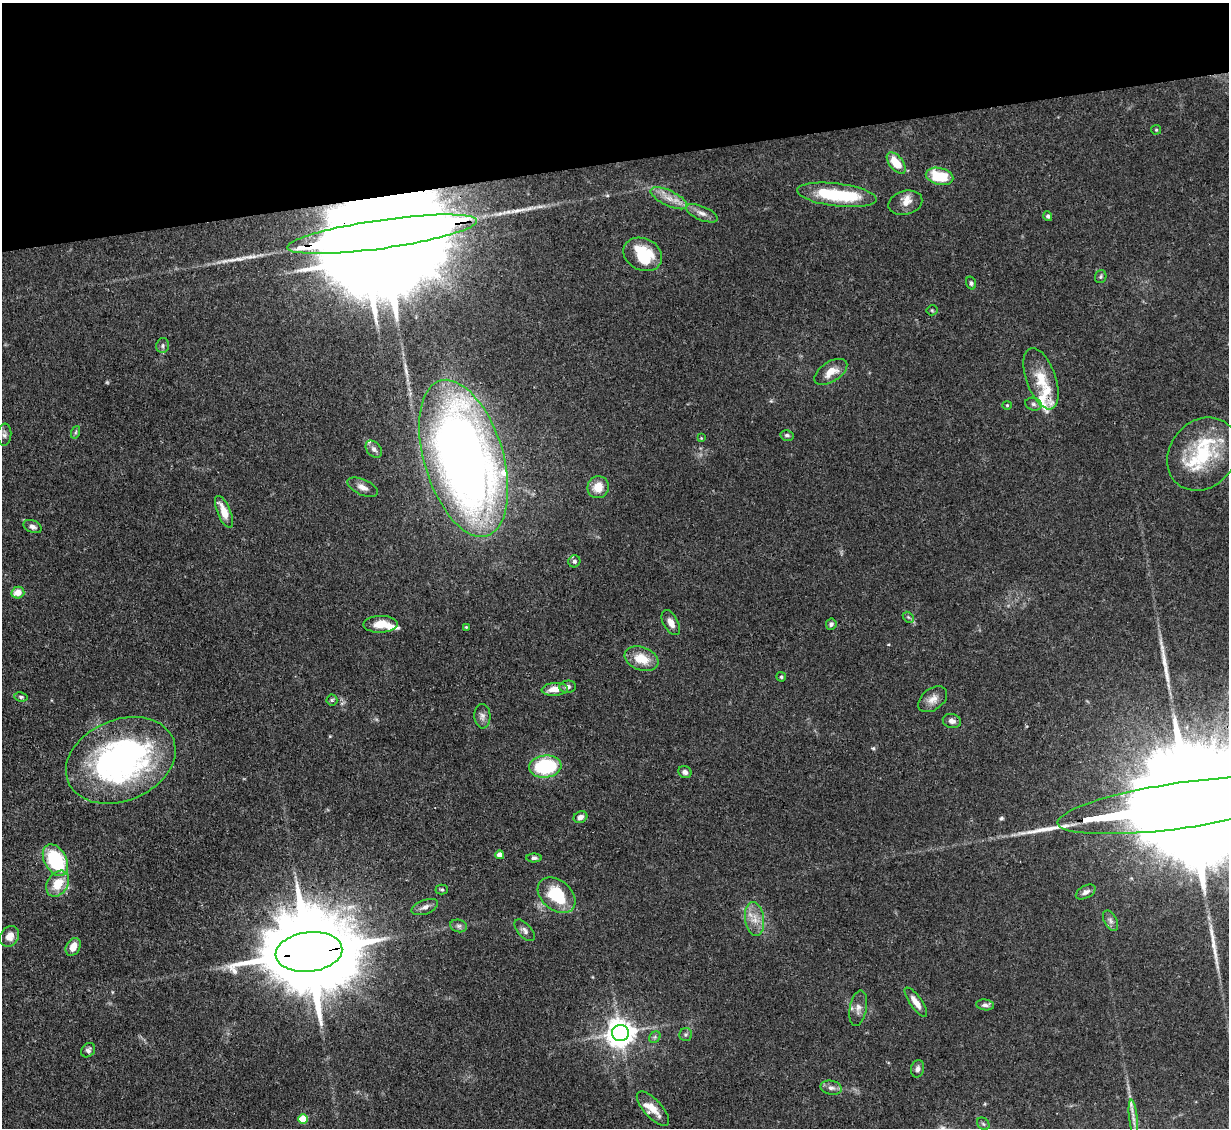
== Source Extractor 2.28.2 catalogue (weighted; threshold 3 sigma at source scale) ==
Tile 3 of 4 x 4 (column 3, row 1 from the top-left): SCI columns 2455-3681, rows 3626-4751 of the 4908 x 4884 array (HDU 1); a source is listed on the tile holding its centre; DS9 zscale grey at full resolution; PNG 1231 x 1130 px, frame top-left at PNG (2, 3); each listed source drawn as its Kron ellipse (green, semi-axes under 4 px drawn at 4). Shown black and unused: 14% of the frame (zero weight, under 3 of 4 exposures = <1% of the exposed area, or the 3 px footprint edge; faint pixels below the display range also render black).
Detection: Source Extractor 2.28.2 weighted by HDU 2 'WHT'; one run over the whole footprint, this tile lists its part. Background 0.11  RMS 0.004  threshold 0.0182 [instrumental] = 3 sigma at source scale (4.5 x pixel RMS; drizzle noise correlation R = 1.50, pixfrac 1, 0.05/0.05 arcsec/px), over >= 5 px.
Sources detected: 96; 1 too faint to see at this stretch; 4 inside a brighter object's white glare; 2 long thin detections or spike segments (spike, bleed or trail) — neither listed nor drawn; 11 inside a brighter listed object's ellipse — not listed separately; the other 78 listed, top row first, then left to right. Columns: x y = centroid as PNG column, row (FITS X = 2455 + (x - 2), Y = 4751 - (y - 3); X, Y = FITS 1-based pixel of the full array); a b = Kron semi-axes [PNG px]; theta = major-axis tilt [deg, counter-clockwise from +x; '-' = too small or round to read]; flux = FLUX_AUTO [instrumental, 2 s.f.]
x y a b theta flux
1156 130 5 4 - 0.53
896 163 12 7 -51 8.9
939 176 14 8 -13 17
837 195 40 11 -7 28
669 198 20 7 -25 4.6
905 203 17 12 15 3.8
702 213 17 7 -23 2.7
1048 216 5 4 - 0.83
382 234 96 14 8 28000
643 254 20 16 -26 17
1101 277 6 5 - 0.71
971 283 6 5 - 0.93
932 310 5 5 - 0.56
163 346 7 6 - 1
831 372 18 10 33 5.9
1041 379 32 14 -70 11
1033 404 8 6 -16 1.2
1007 405 4 4 - 0.44
76 432 6 4 71 0.69
4 435 11 7 85 1.5
787 435 6 5 - 1
701 438 4 4 - 0.37
374 449 9 7 -49 1.6
1203 454 39 32 50 30
464 458 81 39 -73 400
363 487 16 7 -24 2.8
598 487 11 10 - 6.1
224 512 17 6 -67 6.4
33 527 9 6 -21 1.7
574 561 6 6 - 1.1
18 593 6 5 - 4.9
908 617 6 4 -44 0.68
671 623 14 7 -61 3.1
380 624 17 8 1 6.9
831 624 6 5 - 1
466 627 3 3 - 0.36
642 659 17 11 -20 8.8
781 677 5 4 - 0.67
568 687 8 6 5 1.5
555 689 13 6 4 4.9
21 697 7 4 -10 0.74
933 699 16 10 37 3.6
332 700 5 5 - 0.72
482 716 12 8 -88 2.1
952 721 9 7 -14 2
121 760 57 40 23 140
545 766 16 11 6 32
685 772 7 6 - 1.5
1182 805 125 23 8 38000
580 817 7 5 25 2.1
500 855 4 4 - 3
534 858 8 4 1 1
55 860 17 11 -60 36
58 884 14 10 56 9.6
442 889 6 5 - 0.66
1086 892 11 6 29 1.8
557 895 21 15 -41 20
425 907 14 7 21 2.3
754 919 17 9 -82 5.1
1111 921 11 6 -62 1.6
459 926 8 6 -14 1.3
525 930 13 6 -48 1.8
10 936 11 8 56 4
73 947 9 7 61 4.6
309 952 33 20 7 8300
916 1002 17 6 -55 4.1
985 1005 9 5 -7 1.4
858 1008 18 8 80 3
620 1033 8 8 - 550
686 1035 6 6 - 0.88
655 1037 6 5 - 0.81
88 1050 8 6 49 1.3
918 1069 9 6 77 1.6
831 1088 11 7 -12 2
653 1109 22 9 -48 6.3
1133 1118 18 4 -83 2.3
303 1119 5 5 - 13
983 1124 7 5 -45 0.84
Overlapping masked pixels (flux is a lower limit): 4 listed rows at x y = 382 234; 464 458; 1182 805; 309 952
Isophote crosses this tile's border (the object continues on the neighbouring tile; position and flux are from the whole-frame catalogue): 1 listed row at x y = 1182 805